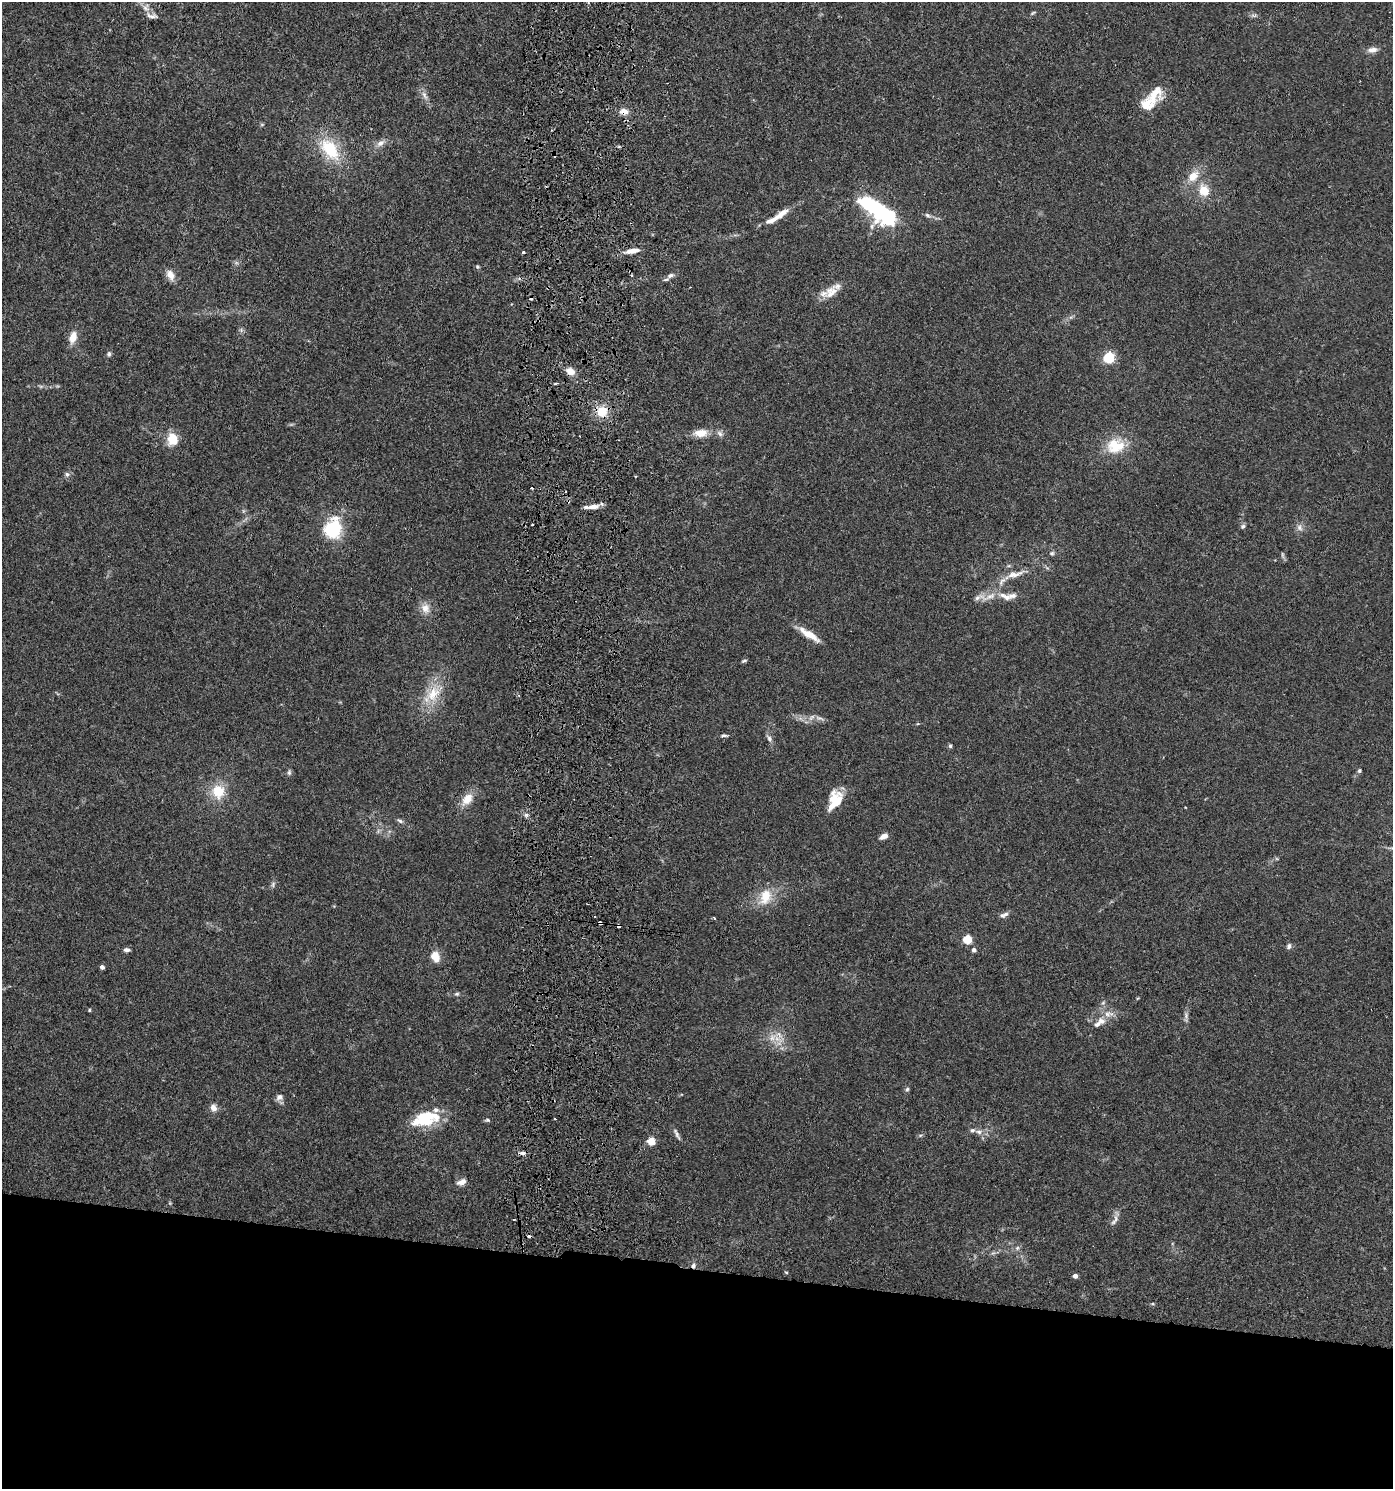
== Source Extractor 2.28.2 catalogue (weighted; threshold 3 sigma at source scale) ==
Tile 8 of 3 x 3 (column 2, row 3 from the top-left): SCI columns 1659-3049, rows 8-1494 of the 4601 x 4480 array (HDU 1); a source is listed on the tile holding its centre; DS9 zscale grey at full resolution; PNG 1395 x 1491 px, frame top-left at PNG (2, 2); no overlay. Shown black and unused: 15% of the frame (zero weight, under 3 of 5 exposures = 3% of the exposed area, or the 3 px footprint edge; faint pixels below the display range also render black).
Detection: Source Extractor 2.28.2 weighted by HDU 2 'WHT'; one run over the whole footprint, this tile lists its part. Background 0.0249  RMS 0.0022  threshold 0.00982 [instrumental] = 3 sigma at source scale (4.5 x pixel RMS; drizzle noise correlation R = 1.50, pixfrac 1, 0.05/0.05 arcsec/px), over >= 5 px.
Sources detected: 110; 7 cosmic-ray / hot-pixel residue — not listed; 10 inside a brighter listed object's ellipse — not listed separately; the other 93 listed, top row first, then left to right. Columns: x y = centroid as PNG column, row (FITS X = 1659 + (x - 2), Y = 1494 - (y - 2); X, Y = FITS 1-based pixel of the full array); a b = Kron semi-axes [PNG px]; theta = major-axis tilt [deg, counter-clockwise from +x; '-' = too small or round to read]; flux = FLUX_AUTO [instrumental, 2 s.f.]
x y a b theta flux
146 8 13 9 -70 1.7
1033 13 8 3 34 0.32
1254 15 9 4 0 0.5
1372 50 13 7 5 1.2
424 95 13 6 -60 1.1
1148 104 33 14 35 5.1
624 111 10 8 -13 1.5
380 143 12 8 33 1.3
330 149 31 18 -52 10
1193 176 16 11 46 3.1
1204 190 14 12 -64 3.7
878 210 40 13 -35 34
781 214 21 7 35 2.2
927 215 8 5 -27 0.55
632 251 16 6 9 2.1
523 253 3 3 - 0.97
477 267 6 5 - 0.31
170 275 13 9 -61 1.9
670 275 9 6 25 0.89
831 292 20 14 35 3.1
241 330 6 5 - 0.43
73 337 14 8 76 2.6
109 354 7 6 - 0.48
1109 358 5 5 - 24
570 371 11 8 -29 1.8
41 386 7 4 18 0.36
602 411 13 12 - 4.3
701 433 16 9 4 3.1
720 434 10 6 -40 0.8
172 439 14 11 -80 4.1
1115 446 25 20 10 6.3
67 474 7 6 - 0.6
593 507 16 6 7 1.8
532 525 3 2 - 0.31
1243 526 7 6 - 0.47
1299 527 9 7 -48 0.93
333 528 26 19 76 10
1052 553 7 6 - 0.46
1283 555 8 4 -81 0.41
1015 574 29 8 14 2.6
990 596 25 7 26 2.4
1007 597 16 8 -25 1.7
425 608 14 12 -64 2.2
809 634 28 7 -33 3.5
744 661 7 3 22 0.35
433 694 28 17 58 6.4
519 695 4 3 - 0.33
819 718 15 5 -16 0.98
724 735 9 4 2 0.47
769 738 11 6 -64 0.78
950 746 6 4 76 0.38
1359 771 6 5 - 0.35
289 772 8 5 89 0.47
218 791 17 16 - 5.2
467 799 16 10 50 3.1
835 800 24 14 68 5.2
526 815 7 5 -43 0.52
400 821 9 5 -33 0.55
884 836 8 5 28 1.5
273 884 9 5 72 0.53
765 897 22 15 69 4.9
1004 915 12 6 21 0.84
600 922 4 3 - 3.7
619 926 3 3 - 2.2
967 939 5 5 - 11
1289 946 7 6 - 0.6
127 950 7 5 -6 0.69
974 950 4 4 - 0.78
435 957 12 9 -70 2.6
102 967 4 4 - 0.83
457 994 7 5 -11 0.42
89 1010 4 4 - 0.24
1109 1014 16 9 6 2
1186 1016 16 5 87 0.84
1097 1024 12 8 34 1.1
778 1039 18 8 -24 2.7
907 1089 7 5 72 0.42
279 1097 10 8 27 0.99
213 1107 8 7 - 1.4
426 1119 33 15 15 9.9
555 1119 3 2 - 0.34
487 1120 7 5 -4 0.42
979 1132 10 7 -7 1.1
677 1134 18 4 -64 0.71
920 1135 6 4 -16 0.28
651 1141 5 4 - 8
522 1153 9 5 0 0.69
461 1182 12 7 21 1.3
514 1219 3 2 - 0.2
1115 1220 17 6 58 1.1
1017 1248 6 5 - 0.47
786 1272 5 3 - 0.21
1075 1276 4 4 - 1
Overlapping masked pixels (flux is a lower limit): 6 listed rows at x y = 624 111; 570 371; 600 922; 619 926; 522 1153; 514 1219